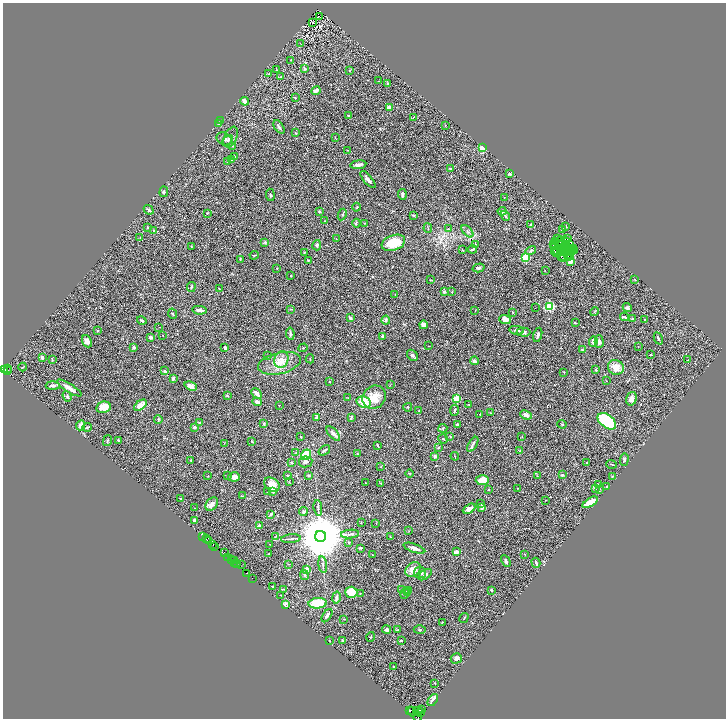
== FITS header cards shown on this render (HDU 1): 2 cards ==
NAXIS1  =                 1447
NAXIS2  =                 1432

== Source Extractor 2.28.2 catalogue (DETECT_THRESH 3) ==
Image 1447 x 1432 px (HDU 1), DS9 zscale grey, zoomed out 1/2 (1 PNG px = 2 x 2 image px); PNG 728 x 720 px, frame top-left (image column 2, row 1431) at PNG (3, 3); each listed source drawn as its Kron ellipse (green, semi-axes under 4 px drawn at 4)
Background 0.281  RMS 0.022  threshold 0.0669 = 3 sigma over >= 5 px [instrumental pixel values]
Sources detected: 400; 59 cannot appear on this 1/2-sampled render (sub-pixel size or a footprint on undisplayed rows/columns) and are neither listed nor drawn; the other 341 listed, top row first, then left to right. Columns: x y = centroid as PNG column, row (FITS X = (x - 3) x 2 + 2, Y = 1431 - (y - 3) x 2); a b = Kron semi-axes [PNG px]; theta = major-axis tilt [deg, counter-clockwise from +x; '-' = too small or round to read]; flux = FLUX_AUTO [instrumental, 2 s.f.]
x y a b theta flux
320 17 2 1 - 3.4
312 23 2 1 - 1.3
300 44 2 1 - 1.6
291 60 3 2 - 1.5
305 69 3 2 - 11
277 70 2 2 - 1.8
350 70 3 2 - 2.7
269 74 2 2 - 2.6
280 77 4 3 - 3.5
378 81 3 2 - 1.5
387 83 3 3 - 4
316 91 4 3 - 25
295 98 3 2 - 2.7
245 101 4 3 - 27
389 107 4 3 - 23
349 116 2 2 - 14
413 117 4 1 - 2
220 121 3 3 - 3.2
218 124 3 2 - 1.7
445 125 2 1 - 1.2
279 127 7 3 -56 9.2
295 133 3 2 - 2.2
231 137 11 6 66 15
335 137 3 2 - 2.6
224 139 8 6 -28 15
227 140 6 4 39 7.1
232 146 3 2 - 2
482 148 2 2 - 200
347 150 3 2 - 1.5
235 156 2 2 - 3
232 159 3 2 - 2.8
228 162 3 2 - 1.9
358 165 8 3 7 17
451 169 2 2 - 12
509 174 4 3 - 6.5
368 179 10 3 -50 16
164 192 5 3 - 5.8
402 194 5 3 - 8.9
270 195 6 2 -83 3.3
504 197 2 1 - 1.5
356 207 4 2 - 3.3
149 210 5 3 - 7.9
319 211 4 3 - 3.1
502 211 4 3 - 15
207 213 2 2 - 4
342 214 6 3 63 4.8
414 215 2 2 - 11
505 216 5 2 - 8.3
325 221 3 2 - 2.8
356 223 4 2 - 6
365 223 2 2 - 2.2
530 225 3 2 - 4.7
566 227 3 2 - 3.7
148 228 2 2 - 3.7
428 228 5 2 - 3.6
448 229 3 3 - 2.9
562 230 4 3 - 3.5
154 231 3 3 - 5.1
467 231 7 3 -48 9.7
140 238 3 2 - 2.8
567 238 2 1 - 3.9
336 239 2 2 - 2
558 239 3 2 - 9.5
555 241 3 1 - 2.8
560 241 5 2 - 3.2
265 242 2 2 - 16
566 242 4 2 - 5.6
393 243 12 7 20 110
475 244 2 2 - 1.6
558 244 2 1 - 1.9
566 244 3 2 - 2.9
317 245 5 3 - 7.4
554 245 2 1 - 3.2
560 245 4 2 - 0.098
569 245 3 2 - 2
191 247 3 2 - 1.9
555 247 2 2 - 1.3
564 247 2 2 - 4.1
568 247 2 1 - 0.86
574 248 2 1 - 1.1
473 249 4 2 - 6.6
463 250 3 2 - 1.8
531 250 5 3 - 7
554 250 2 1 - 3.5
557 250 3 2 - 2.1
570 250 4 2 - 2.1
575 250 2 1 - 1.1
562 251 2 2 - 2
304 252 2 2 - 3.9
561 252 2 1 - 1.7
571 252 2 1 - 2.1
557 253 5 2 - 4
254 255 4 2 - 4.7
567 255 3 1 - 0.4
570 256 3 2 - 0.71
525 257 3 3 - 400
562 257 3 1 - 1.6
568 257 2 1 - 3.6
564 258 2 1 - 1.7
240 259 4 3 - 3.6
308 260 3 2 - 1.9
570 262 3 3 - 26
277 268 2 2 - 2.6
479 268 6 3 16 7.1
545 271 2 2 - 1.4
291 276 2 1 - 1.4
635 279 3 2 - 2.3
430 280 3 2 - 1.7
191 287 5 2 - 4.5
219 288 3 1 - 2.8
444 291 3 2 - 9.9
452 292 3 2 - 2.4
395 294 3 3 - 2.1
549 306 3 3 - 410
627 307 5 3 - 9.9
535 308 2 1 - 2.3
291 309 3 2 - 2.3
200 310 7 2 -5 14
475 310 3 2 - 1.6
513 312 4 2 - 3.1
594 312 5 2 - 3.1
173 314 5 3 - 4
624 317 4 2 - 8.4
350 318 4 3 - 6.6
632 319 3 3 - 3.1
645 319 3 2 - 2.8
386 320 4 3 - 7.6
505 320 5 4 - 33
142 321 5 2 - 5.9
575 323 2 2 - 5.3
423 325 4 4 - 11
159 327 2 1 - 0.89
517 330 7 3 -5 11
98 331 3 2 - 3.6
523 332 7 4 0 15
290 334 6 3 -84 9.3
162 335 2 1 - 1.1
538 335 7 3 75 13
382 336 4 2 - 6.3
150 337 2 2 - 31
658 338 6 2 -67 6.5
87 341 6 4 -66 17
593 342 5 4 - 19
599 342 6 4 -87 13
428 346 2 2 - 1.5
134 347 2 2 - 24
638 347 2 2 - 1.9
225 348 4 3 - 8.5
303 348 5 2 - 3.1
583 350 4 3 - 3.7
267 355 3 2 - 2.6
412 355 6 4 -47 10
650 355 3 2 - 2.5
42 358 3 2 - 9.4
52 359 4 2 - 3.8
281 359 8 6 67 25
310 359 4 2 - 3.4
687 360 3 1 - 4.8
474 361 4 3 - 10
279 363 22 10 13 62
23 367 4 2 - 3.1
616 367 8 7 - 48
4 369 3 2 - 190
7 369 3 2 - 110
596 370 3 3 - 3.9
8 371 3 1 - 8.8
165 371 4 3 - 6.1
564 372 2 2 - 1.8
173 378 3 3 - 9.8
606 381 2 2 - 1.8
329 382 3 2 - 2.1
53 385 7 4 -2 11
390 385 3 2 - 1.8
191 386 6 4 -22 21
69 388 14 3 -32 28
257 394 6 3 -46 19
227 395 4 2 - 2.9
67 396 5 4 - 7
374 397 12 11 - 68
348 398 3 2 - 2.4
457 399 3 3 - 260
631 399 7 5 73 21
257 402 5 4 - 16
364 402 7 5 -21 67
468 404 2 2 - 1.7
140 405 7 4 36 44
279 405 2 2 - 1.7
103 407 7 5 13 56
408 407 4 3 - 3.4
455 410 5 2 - 4.6
419 411 3 2 - 1.5
490 413 2 2 - 1.8
480 414 3 2 - 1.9
526 415 6 3 -23 21
317 417 4 3 - 9.8
351 417 4 2 - 8.2
158 419 4 3 - 6.6
607 421 10 6 -38 300
199 423 2 2 - 12
264 424 3 2 - 4.3
562 424 4 2 - 3.3
81 425 5 4 - 17
457 425 3 3 - 5.9
87 427 5 2 - 5.7
194 427 2 2 - 15
443 428 4 3 - 4.6
333 434 9 4 -47 15
301 437 3 2 - 2.8
450 437 3 3 - 2.9
522 437 3 2 - 2.6
443 439 5 2 - 3.7
118 440 3 2 - 5.2
107 441 5 3 - 5
252 442 3 2 - 3.2
224 443 2 2 - 1.8
473 444 8 3 58 9.7
378 445 3 2 - 4.5
438 447 4 3 - 5.2
324 450 6 2 35 8.7
520 451 3 2 - 2.5
296 452 3 2 - 2.3
357 454 3 2 - 2.5
306 455 5 4 - 130
435 456 3 3 - 14
455 456 4 1 - 2.1
191 460 3 3 - 5.4
624 460 6 4 86 8.8
291 462 2 2 - 6.9
306 462 7 5 9 13
587 462 3 2 - 2.5
612 464 5 3 - 4.3
380 467 2 2 - 1.6
410 473 4 3 - 3.6
287 475 3 3 - 6.6
308 475 3 2 - 7.2
562 475 3 3 - 4.6
208 476 2 2 - 2.5
227 476 3 2 - 3.1
537 476 2 2 - 1.2
612 476 2 2 - 2
234 477 6 4 13 19
482 480 7 5 1 44
289 482 3 2 - 2.3
365 483 2 2 - 1.5
381 483 3 2 - 2.6
272 485 8 6 -38 54
598 485 3 2 - 3.5
607 487 3 3 - 3.4
517 488 2 1 - 1.4
595 489 3 2 - 2.6
599 489 3 2 - 6.9
489 490 3 2 - 2.3
273 491 4 3 - 9.7
268 492 4 3 - 4
242 496 3 2 - 2.3
180 499 2 2 - 5.9
546 500 2 1 - 1.3
590 502 8 4 30 53
212 504 7 5 51 25
480 504 3 2 - 3.4
195 508 3 2 - 1.8
318 508 8 2 -82 6.9
481 508 4 2 - 21
469 509 7 4 30 22
303 512 4 4 - 6.8
271 514 3 2 - 10
194 520 4 3 - 11
361 523 3 2 - 2.2
376 523 2 2 - 1.6
259 526 2 2 - 22
409 531 4 2 - 2.1
350 534 9 3 5 12
203 536 2 2 - 65
320 536 5 5 - 38000
390 536 3 2 - 1.8
275 537 3 2 - 1.9
206 539 2 2 - 160
291 539 10 3 5 11
208 541 3 1 - 8
349 542 3 2 - 2
212 544 2 1 - 7
270 544 2 1 - 1.2
215 547 2 1 - 11
360 548 3 2 - 3.9
414 548 11 3 -19 19
224 552 3 2 - 170
456 552 3 2 - 17
269 553 3 2 - 3
524 554 2 2 - 1.6
373 555 3 1 - 2.1
228 558 3 1 - 210
231 560 3 1 - 86
234 561 4 2 - 150
506 561 6 3 -61 8.1
235 563 2 1 - 32
237 563 3 2 - 190
536 563 5 2 - 8.8
289 564 3 2 - 2
241 565 3 1 - 16
323 565 8 2 -81 7.3
307 569 4 4 - 26
413 569 8 6 36 40
247 573 2 1 - 78
420 573 6 5 - 26
304 575 5 3 - 7.2
425 575 8 4 35 12
252 578 2 1 - 21
272 586 3 2 - 3.3
283 589 3 2 - 2.6
401 590 3 2 - 2.8
409 590 3 2 - 1.7
492 590 3 3 - 3.4
351 592 6 5 - 90
360 593 2 2 - 2.4
407 593 3 3 - 3.1
405 594 5 4 - 8.7
281 595 2 1 - 1
336 598 6 3 79 17
318 603 9 5 3 120
285 604 4 3 - 6.6
327 616 7 3 56 10
464 618 5 2 - 3.5
344 619 4 2 - 2.2
442 622 3 2 - 1.8
387 630 4 4 - 12
397 630 4 3 - 3
420 630 6 3 2 4.5
370 637 5 2 - 3.4
401 640 3 2 - 3.1
329 641 2 1 - 1.6
343 641 3 2 - 11
456 658 6 5 - 17
393 666 2 2 - 4.1
434 683 3 2 - 2.1
433 700 7 2 53 40
410 710 2 1 - 130
418 710 3 2 - 390
422 710 4 3 - 95
412 712 5 3 - 1200
421 712 4 2 - 300
418 717 5 3 - 490
At the frame edge (FLAGS 8, measured only in part): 2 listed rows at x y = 4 369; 418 717
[59 sub-pixel or undisplayed-footprint detections neither listed nor drawn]